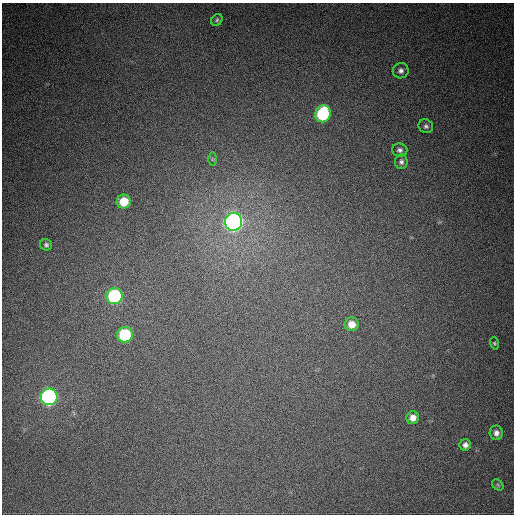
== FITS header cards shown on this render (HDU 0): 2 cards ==
NAXIS1  =                  512
NAXIS2  =                  512

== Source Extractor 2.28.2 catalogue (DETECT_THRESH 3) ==
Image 512 x 512 px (HDU 0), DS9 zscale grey, 1 PNG px = 1 image px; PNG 516 x 516 px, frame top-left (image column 1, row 512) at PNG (2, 3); each listed source drawn as its Kron ellipse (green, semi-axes under 4 px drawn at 4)
Background 579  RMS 16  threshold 48.6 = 3 sigma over >= 5 px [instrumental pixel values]
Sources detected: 19; all 19 listed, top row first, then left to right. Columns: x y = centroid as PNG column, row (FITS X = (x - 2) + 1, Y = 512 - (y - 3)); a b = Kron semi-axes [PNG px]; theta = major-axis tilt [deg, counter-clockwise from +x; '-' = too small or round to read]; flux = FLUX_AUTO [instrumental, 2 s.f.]
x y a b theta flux
217 20 6 5 - 1800
401 71 8 7 - 4200
323 114 9 7 69 94000
426 126 7 6 - 3200
400 150 8 6 -3 3400
212 159 7 4 90 1500
401 162 7 6 - 3200
124 202 7 7 - 22000
233 222 9 8 - 610000
46 245 6 5 - 2500
114 296 8 7 - 130000
352 324 7 7 - 11000
125 335 8 7 - 81000
494 343 6 4 -72 1400
49 397 8 8 - 370000
413 418 6 6 - 7500
496 433 7 6 - 4900
465 445 6 5 - 4400
498 485 6 5 - 1800